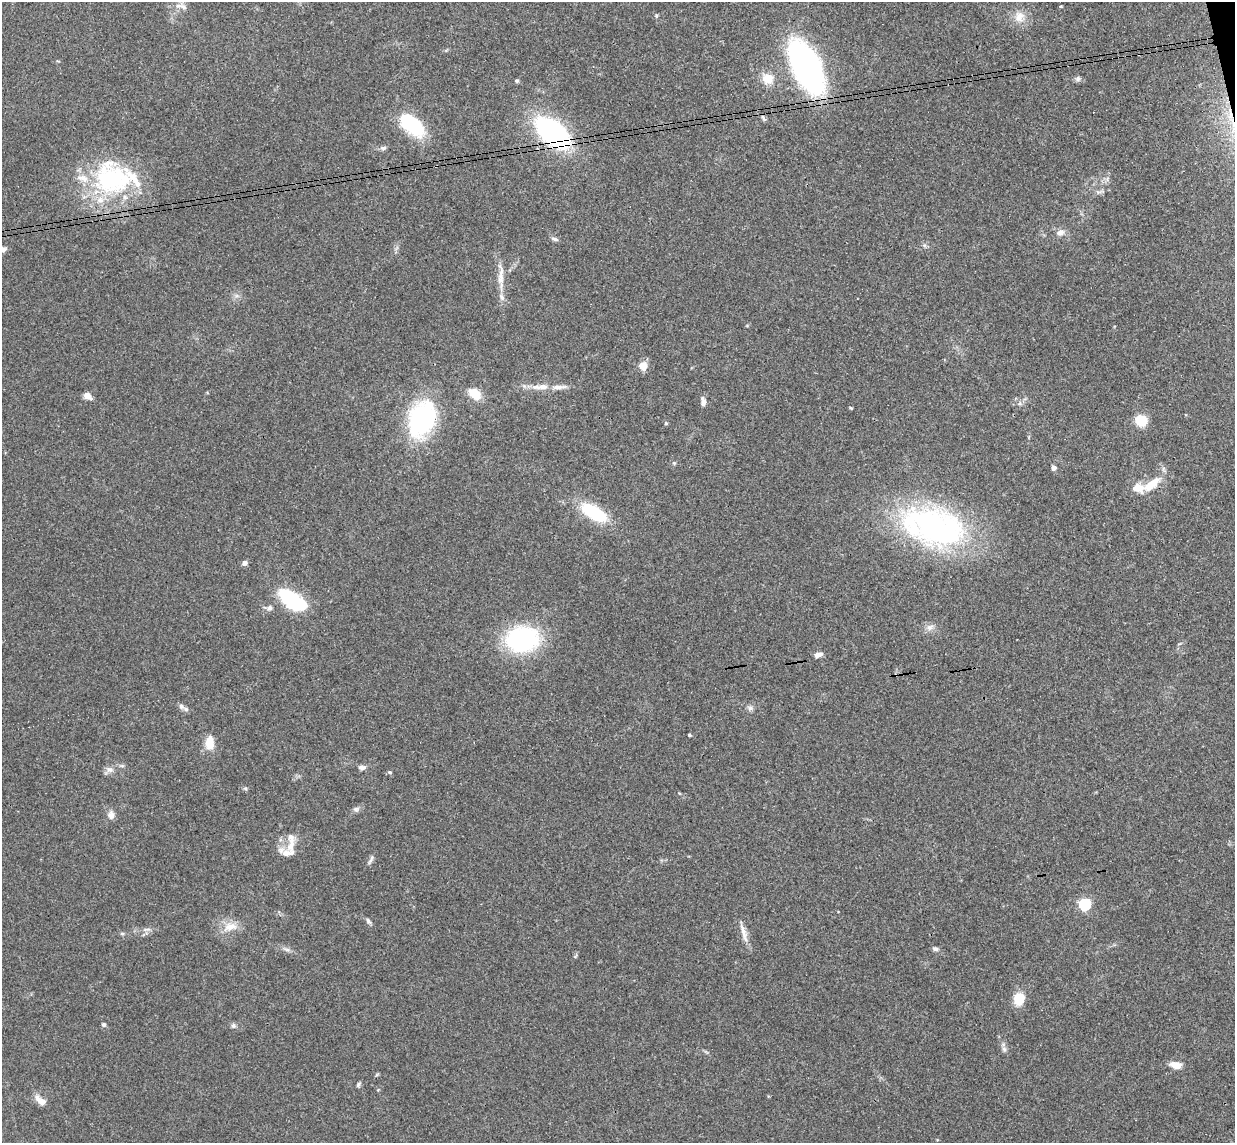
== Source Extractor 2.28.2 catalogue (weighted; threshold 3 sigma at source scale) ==
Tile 10 of 4 x 4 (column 2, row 3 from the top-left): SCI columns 1290-2522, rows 1296-2436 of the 5046 x 4985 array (HDU 1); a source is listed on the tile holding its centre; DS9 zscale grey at full resolution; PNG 1237 x 1145 px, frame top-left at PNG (2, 2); no overlay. Shown black and unused: <1% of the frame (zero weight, under 3 of 4 exposures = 6% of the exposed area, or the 3 px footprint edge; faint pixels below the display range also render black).
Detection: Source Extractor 2.28.2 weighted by HDU 2 'WHT'; one run over the whole footprint, this tile lists its part. Background 0.158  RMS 0.0071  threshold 0.0321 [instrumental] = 3 sigma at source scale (4.5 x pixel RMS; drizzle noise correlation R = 1.50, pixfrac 1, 0.05/0.05 arcsec/px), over >= 5 px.
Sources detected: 74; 1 cosmic-ray / hot-pixel residue — not listed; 6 inside a brighter listed object's ellipse — not listed separately; the other 67 listed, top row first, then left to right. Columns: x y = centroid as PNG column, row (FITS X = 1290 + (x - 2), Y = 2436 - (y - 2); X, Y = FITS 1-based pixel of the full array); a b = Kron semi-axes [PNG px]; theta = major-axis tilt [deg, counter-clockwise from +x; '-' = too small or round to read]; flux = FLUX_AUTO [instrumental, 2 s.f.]
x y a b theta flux
1061 6 3 3 - 0.66
183 7 10 6 -46 3
656 16 6 4 73 0.87
1019 17 15 13 57 8.4
807 67 34 16 -65 290
768 79 15 13 -8 10
1078 79 8 7 - 1.9
517 81 5 4 - 1.2
1230 114 21 6 -86 8.9
764 119 10 4 -50 1.5
412 124 32 17 -40 41
553 133 32 17 -39 140
383 148 9 5 1 1.9
112 179 52 43 -5 92
1098 192 9 4 5 1.6
1060 233 9 7 24 4.5
555 239 10 5 -14 1.8
2 249 10 6 -11 4
501 278 43 8 -87 11
643 366 8 8 - 8.4
541 387 24 7 2 8.8
475 394 12 8 -42 15
87 396 8 6 -34 5.1
703 402 12 5 -83 3.2
1020 403 6 4 72 1.3
851 408 5 3 - 0.66
422 419 39 26 70 90
1141 420 12 11 - 14
666 423 5 4 - 0.91
674 463 6 5 - 0.98
1053 468 4 4 - 4.4
1152 484 26 10 39 14
594 513 28 13 -30 39
934 527 78 43 -14 170
244 563 5 4 - 3.9
292 600 36 17 -36 43
269 608 8 6 29 2.3
929 627 9 9 - 3.5
522 639 28 21 9 98
818 655 10 6 18 3.3
181 706 8 6 -57 2.2
750 708 7 6 - 2
689 735 3 3 - 0.99
210 742 15 8 90 12
362 768 10 6 1 2.4
109 770 10 8 -37 3.3
390 772 5 4 - 0.99
245 788 6 4 -2 0.99
356 809 7 7 - 1.9
111 815 10 8 -76 4.1
291 845 25 9 76 9.4
371 860 16 4 64 1.9
1085 904 5 5 - 89
368 921 8 5 -56 1.7
230 927 21 11 13 9.9
146 929 10 3 11 1.6
743 932 24 6 -74 6.4
122 933 6 4 0 1
935 949 8 5 -17 1.8
287 950 7 4 -1 1.7
1019 999 11 9 70 19
104 1024 6 5 - 1.5
233 1026 7 6 - 1.7
1004 1049 7 6 - 2
1175 1065 13 7 -13 7.1
358 1085 7 5 53 1.4
41 1101 12 6 -36 7.5
Overlapping masked pixels (flux is a lower limit): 3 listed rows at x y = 1230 114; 553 133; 1152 484
Isophote crosses this tile's border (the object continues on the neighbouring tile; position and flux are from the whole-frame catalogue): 1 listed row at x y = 2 249